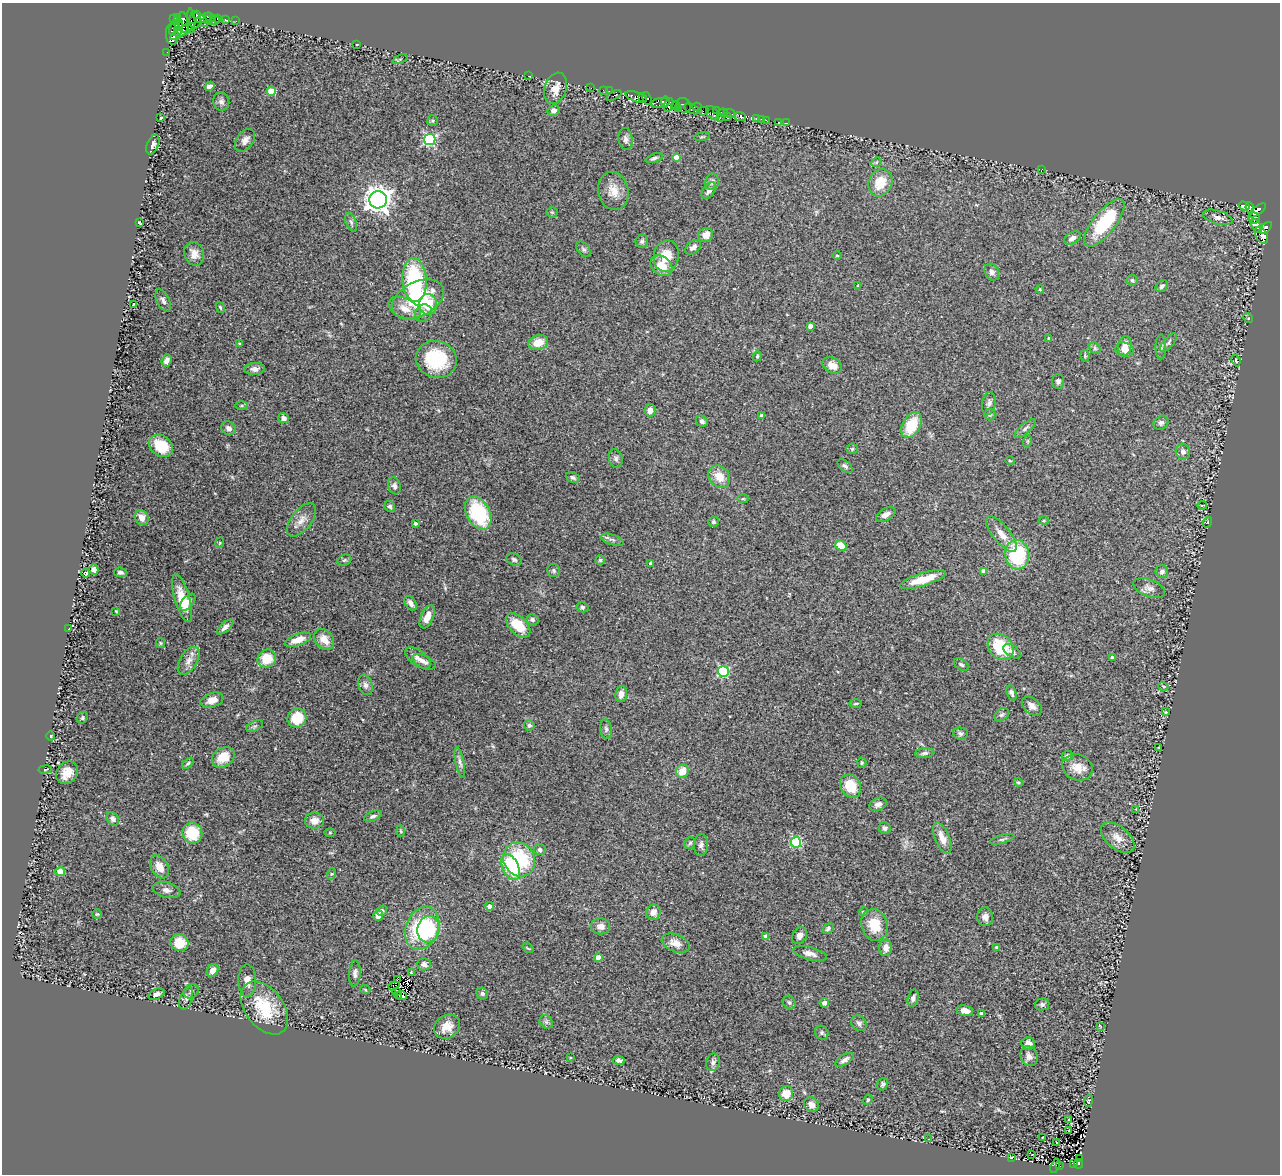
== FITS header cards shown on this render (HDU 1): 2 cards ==
NAXIS1  =                 1278
NAXIS2  =                 1172

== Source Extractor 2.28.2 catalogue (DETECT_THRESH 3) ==
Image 1278 x 1172 px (HDU 1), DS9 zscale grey, 1 PNG px = 1 image px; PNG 1282 x 1176 px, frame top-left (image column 1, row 1172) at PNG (2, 3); each listed source drawn as its Kron ellipse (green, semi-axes under 4 px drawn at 4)
Background 0.102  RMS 0.018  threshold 0.0542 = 3 sigma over >= 5 px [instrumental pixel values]
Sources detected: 320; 4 with non-positive FLUX_AUTO (blend fragments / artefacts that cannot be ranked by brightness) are neither listed nor drawn; the other 316 listed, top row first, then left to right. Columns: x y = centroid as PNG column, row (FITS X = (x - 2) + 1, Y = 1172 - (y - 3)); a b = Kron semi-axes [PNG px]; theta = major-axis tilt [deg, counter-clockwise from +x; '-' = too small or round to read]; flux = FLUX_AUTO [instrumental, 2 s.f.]
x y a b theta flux
197 15 4 4 - 410
210 17 6 3 -18 240
174 18 3 2 - 86
178 18 4 3 - 200
204 18 8 3 22 230
217 18 4 3 - 200
195 20 8 6 88 840
208 20 3 3 - 120
225 20 3 3 - 93
191 21 12 4 -87 750
214 21 6 3 25 190
236 21 2 2 - 6.1
183 22 10 5 -85 220
205 22 3 3 - 130
175 25 10 3 67 260
179 28 8 3 75 290
182 31 14 3 32 220
172 34 11 6 -85 410
357 44 3 2 - 0.78
167 52 2 2 - 3
400 59 8 3 21 1.7
528 76 3 2 - 11
209 86 5 4 - 4.9
555 88 16 11 71 15
591 88 2 2 - 3
603 90 4 2 - 4.5
271 91 4 4 - 33
609 91 2 2 - 7.5
614 95 8 3 29 58
636 97 11 5 -19 450
642 98 3 3 - 110
647 99 6 4 -67 75
221 102 9 8 - 4.7
665 102 5 3 - 150
660 103 9 5 6 170
669 105 7 4 73 340
676 105 4 2 - 34
684 105 8 6 -57 89
697 107 5 3 - 170
679 108 3 2 - 52
692 109 8 4 -28 220
553 111 6 5 - 4.2
703 111 5 2 - 130
716 111 3 2 - 5.5
712 113 8 5 -50 57
723 113 5 4 - 48
730 113 6 3 -28 19
740 116 6 4 -22 280
727 117 3 2 - 110
161 118 3 2 - 1.2
720 118 3 2 - 24
756 118 3 3 - 6.4
761 119 2 2 - 4.6
433 120 5 5 - 2
766 120 3 2 - 4.3
778 122 3 3 - 3.6
787 123 3 2 - 1.3
702 137 8 4 12 1.6
626 139 11 7 -81 5.3
245 140 12 8 53 6.3
430 140 6 5 - 170
153 145 10 5 68 4.4
654 158 9 4 18 3
677 158 4 4 - 20
876 162 5 4 - 1.5
1042 169 3 2 - 0.9
712 182 8 6 77 4.6
880 183 14 11 64 28
613 191 19 15 -78 18
709 191 9 5 54 5.9
378 200 9 8 - 1200
1244 206 6 3 -16 140
1250 207 5 3 - 350
1257 210 10 4 38 490
552 212 5 5 - 1.5
1218 217 15 6 -16 6.5
1254 218 6 5 - 190
351 222 10 5 -67 3.3
139 223 3 2 - 1.3
1104 223 29 11 51 80
1256 226 7 4 -60 170
1266 228 7 4 42 480
706 235 8 7 - 10
1261 235 9 5 -61 270
1072 238 9 5 28 6.3
642 241 6 6 - 3.3
693 247 9 6 39 5.4
583 249 9 6 -51 2.8
194 254 12 9 -70 10
666 256 16 12 79 22
837 256 5 3 - 1.3
661 266 12 9 -38 18
992 272 9 6 -60 4.9
414 280 22 12 -87 110
1132 280 5 5 - 1.8
858 285 3 2 - 0.72
1162 286 7 5 41 3.6
1040 289 4 4 - 1.3
418 299 27 17 26 86
163 300 12 6 -64 4
133 304 3 2 - 0.74
428 304 10 9 - 21
220 307 6 3 -69 1.5
405 309 17 10 -26 15
423 313 9 8 - 5.8
1248 318 5 4 - 1.5
810 326 4 4 - 7.4
1049 339 4 3 - 3.6
538 342 10 7 16 18
1168 343 11 5 50 3
239 344 4 4 - 1.1
1125 346 10 6 80 12
1161 347 12 5 90 3.6
1095 348 6 5 - 2.3
1125 349 9 7 -15 9.8
757 356 5 4 - 1.6
1085 356 6 4 -78 1.6
436 359 21 18 -17 65
166 361 6 4 68 5.8
1236 361 6 3 -65 1.2
832 365 10 7 -28 11
255 369 10 6 3 5.4
1058 381 7 6 - 3.2
989 403 11 7 79 4.8
242 406 6 3 1 1.6
650 410 6 5 - 7.6
990 414 6 5 - 2.5
762 416 4 4 - 2.9
284 418 5 5 - 4.2
702 421 6 5 - 3.4
1161 423 8 6 40 3.3
911 425 14 9 61 37
229 428 7 6 - 5.8
1025 428 13 5 40 4.1
1028 441 6 4 71 1.5
161 446 13 10 -36 38
852 449 6 5 - 2
1183 452 8 7 - 5.1
616 458 9 6 -78 3.9
1010 461 5 3 - 0.97
845 466 9 5 -39 3.1
573 477 7 5 -24 3.4
719 477 12 10 -55 19
394 486 9 6 -71 3.6
743 499 5 3 - 1.3
1202 505 4 2 - 1.2
390 506 5 5 - 2.9
478 513 18 11 -61 85
886 515 10 6 29 7
142 518 8 6 -58 9.6
301 520 19 10 51 12
1044 521 5 3 - 1.1
713 522 5 5 - 2.3
1208 522 5 3 - 0.97
416 523 3 3 - 2.9
1001 534 21 8 -50 15
612 540 12 5 -18 3.8
219 543 5 3 - 1.1
841 545 6 5 - 17
1017 555 15 12 -82 86
514 559 8 5 -26 2.7
344 560 7 5 21 2.2
600 560 4 4 - 1.7
651 563 4 4 - 4.3
94 570 5 4 - 5.9
554 570 6 6 - 2.5
984 571 4 4 - 10
120 572 7 4 -7 3.3
1162 572 6 6 - 5
85 573 5 3 - 1.6
923 579 24 6 17 25
1149 588 17 8 -21 7.6
182 598 25 7 -74 26
188 602 10 5 48 6
411 603 8 5 -57 5.8
582 607 6 5 - 2.2
116 611 4 2 - 0.95
427 617 12 6 66 13
532 619 6 5 - 3.7
518 625 15 8 -44 29
225 627 10 4 40 4.9
69 629 3 2 - 0.71
298 640 14 6 19 14
324 640 12 8 -47 15
161 643 5 4 - 1.4
1001 647 14 11 -49 49
1012 651 10 5 -35 4.4
267 658 9 8 - 27
418 658 15 7 -37 7.9
1112 658 4 3 - 4.2
188 661 15 8 59 9.7
424 662 12 6 -25 4.6
961 664 8 5 -32 2.6
723 672 5 5 - 110
365 685 10 7 -73 4.8
1163 686 5 3 - 1.1
1012 693 8 4 -70 3.4
621 694 8 6 79 8
212 700 12 7 19 10
856 704 6 3 1 1.4
1032 706 11 7 -41 7.3
1166 712 3 3 - 1.3
1002 715 8 5 38 2.8
82 718 6 5 - 1.9
297 718 9 9 - 33
529 725 5 5 - 2.4
255 726 9 5 26 2.6
606 729 9 6 -82 3.5
960 733 7 6 - 3.1
51 736 4 3 - 0.83
1158 747 3 3 - 0.77
925 753 9 5 5 3.4
1067 756 6 4 23 3
223 757 12 9 34 23
460 762 15 4 -78 4.2
188 763 7 4 42 2
862 763 5 4 - 1.9
1077 767 15 12 -21 16
45 769 7 3 9 1.2
682 771 7 6 - 15
67 773 12 10 51 15
1018 782 5 4 - 1.8
850 786 12 10 -58 27
878 804 9 6 23 4.9
1136 809 4 4 - 0.92
373 816 9 5 22 3.7
113 819 7 5 -57 4.1
314 821 9 8 - 11
885 828 6 5 - 3.4
401 831 5 3 - 1.3
192 833 10 9 - 49
330 833 5 4 - 1.2
942 838 16 7 -68 14
1118 838 20 11 -40 13
1002 839 12 3 15 2.6
796 842 5 5 - 99
690 843 6 5 - 2
701 845 11 7 88 5
540 850 6 5 - 3.9
519 860 17 15 -60 92
160 867 12 8 -60 13
510 867 14 8 -64 58
60 872 4 4 - 41
331 874 5 3 - 1.3
166 890 14 7 -14 6.5
489 906 4 4 - 5.5
382 911 6 4 34 2.8
653 912 8 7 - 7.7
863 912 4 4 - 2.1
97 914 5 5 - 1.5
378 916 5 5 - 6.7
985 917 9 8 - 7.1
874 925 16 13 -74 29
601 926 9 8 - 7.7
422 928 22 16 69 100
428 929 13 11 78 53
828 929 6 4 35 2.5
800 935 9 7 64 5.6
766 937 4 4 - 9.8
179 943 9 8 - 25
676 943 14 8 -21 12
997 947 4 4 - 2.4
528 948 6 3 -36 1.2
886 948 8 6 87 7.8
810 953 17 6 -14 7.3
598 958 4 4 - 16
424 964 7 6 - 4.5
213 970 6 5 - 10
411 972 3 2 - 1.2
355 973 13 6 87 5
398 979 3 3 - 8
247 981 16 9 -89 10
394 986 6 3 21 1.1
365 989 5 3 - 1
191 991 8 6 39 3
397 991 3 3 - 3.4
482 993 6 5 - 3.5
156 994 8 5 24 5
398 995 2 2 - 0.83
402 996 5 3 - 1.8
186 998 11 6 69 4
913 998 8 5 74 3.7
789 1002 7 6 - 2.7
824 1003 4 4 - 4.5
1042 1004 7 6 - 3.1
264 1008 30 19 -52 62
965 1011 8 5 -9 7.6
981 1013 4 4 - 2.8
546 1022 7 6 - 3
859 1023 8 7 - 4.4
1100 1026 4 2 - 1
447 1027 13 11 33 15
822 1033 7 6 - 2.6
1028 1043 7 6 - 6.4
1029 1056 10 8 -63 6.4
570 1058 4 4 - 1.2
619 1060 6 4 -8 3.2
845 1060 10 5 32 4.7
713 1062 9 7 78 4.2
883 1084 6 5 - 2.6
786 1094 7 7 - 18
868 1100 5 4 - 1.6
1088 1101 6 3 70 1
811 1104 8 7 - 8.5
1069 1120 3 2 - 0.92
1069 1130 4 2 - 0.83
1043 1137 3 2 - 0.8
929 1139 3 2 - 0.77
1057 1143 3 2 - 1.7
1032 1155 3 2 - 0.61
1012 1157 4 2 - 1.1
1080 1158 3 2 - 12
1074 1163 4 2 - 5.9
1078 1164 5 3 - 73
1055 1166 7 4 69 10
1059 1166 3 3 - 110
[4 non-positive-flux detections neither listed nor drawn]